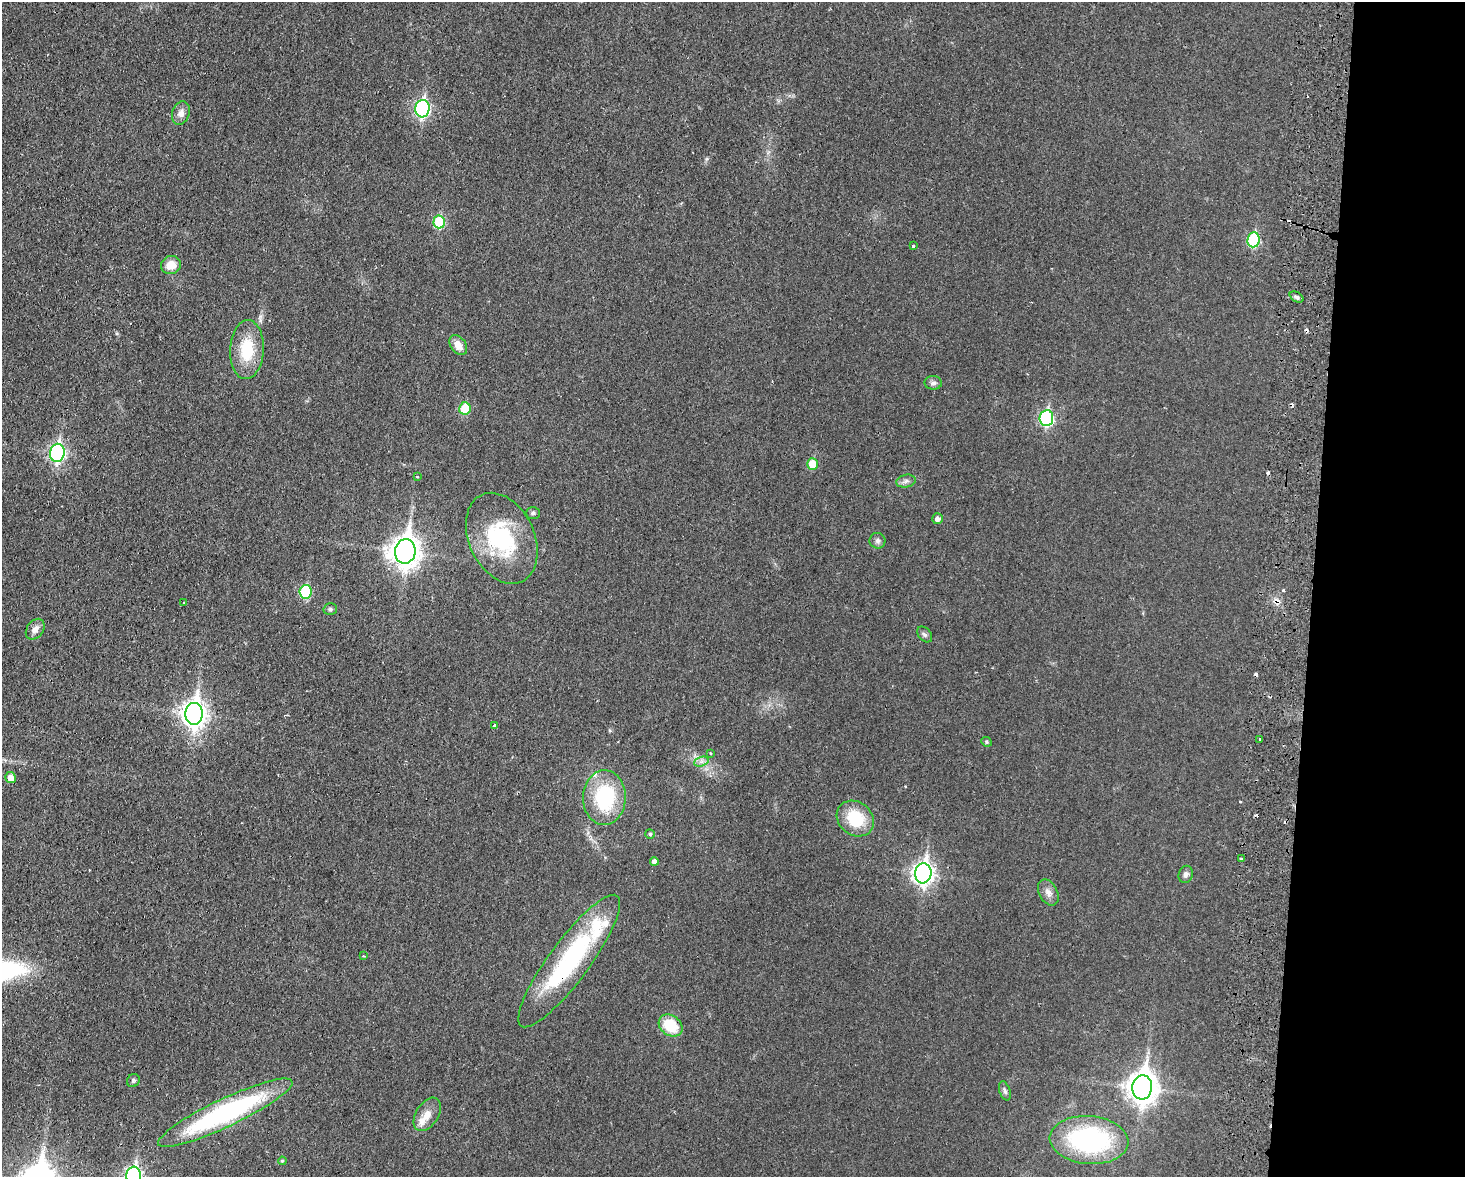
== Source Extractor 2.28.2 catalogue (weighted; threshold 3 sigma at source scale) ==
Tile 9 of 3 x 4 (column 3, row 3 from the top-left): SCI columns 3097-4559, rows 1190-2364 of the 4845 x 4726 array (HDU 1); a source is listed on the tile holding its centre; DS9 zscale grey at full resolution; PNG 1467 x 1179 px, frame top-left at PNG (2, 2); each listed source drawn as its Kron ellipse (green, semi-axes under 4 px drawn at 4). Shown black and unused: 10% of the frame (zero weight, under 2 of 3 exposures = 3% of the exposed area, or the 3 px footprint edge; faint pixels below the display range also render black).
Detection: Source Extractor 2.28.2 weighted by HDU 2 'WHT'; one run over the whole footprint, this tile lists its part. Background 0.0351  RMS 0.0056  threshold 0.025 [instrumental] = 3 sigma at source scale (4.5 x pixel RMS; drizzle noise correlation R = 1.50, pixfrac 1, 0.05/0.05 arcsec/px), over >= 5 px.
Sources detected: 68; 1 inside a brighter object's white glare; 11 cosmic-ray / hot-pixel residue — neither listed nor drawn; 4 inside a brighter listed object's ellipse — not listed separately; the other 52 listed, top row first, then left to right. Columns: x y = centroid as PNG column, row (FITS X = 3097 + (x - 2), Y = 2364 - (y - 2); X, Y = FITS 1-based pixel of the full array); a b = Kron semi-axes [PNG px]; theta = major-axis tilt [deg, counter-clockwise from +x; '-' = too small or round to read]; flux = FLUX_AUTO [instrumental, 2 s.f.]
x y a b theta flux
422 109 9 7 81 110
181 113 12 8 71 3.5
439 222 6 5 - 29
1253 240 7 6 - 46
913 246 3 3 - 2.1
171 265 10 9 - 6.8
1297 297 7 5 -26 1.2
458 345 11 7 -54 5.7
247 350 29 17 87 21
933 383 9 7 -3 1.9
465 408 6 5 - 17
1046 418 8 7 - 82
57 453 9 7 81 120
812 464 6 5 - 12
417 477 3 3 - 0.48
906 481 10 6 11 1.9
533 513 7 6 - 1.3
937 519 5 5 - 2.3
502 538 48 32 -65 51
878 541 8 8 - 1.6
405 551 12 10 81 630
306 592 7 6 - 34
184 603 3 2 - 0.99
330 609 7 5 -1 1.1
35 629 11 8 54 3.4
925 634 9 6 -49 1.6
194 714 11 8 86 460
494 725 3 3 - 1.8
1260 739 3 2 - 1.2
986 742 5 4 - 0.8
710 753 3 3 - 0.75
701 762 7 4 19 1.8
11 778 5 5 - 4.2
604 798 27 21 89 43
855 819 20 16 -39 22
650 834 5 4 - 0.77
1241 858 3 3 - 3.4
654 861 4 4 - 2.4
923 873 10 8 83 280
1186 874 9 7 70 2
1048 892 14 9 -62 3.6
363 956 4 2 - 0.48
569 961 81 20 53 81
671 1026 13 10 -37 18
133 1081 7 6 - 1
1142 1087 12 10 85 700
1005 1091 10 5 -73 1.6
225 1113 74 14 25 110
427 1114 18 11 58 6.3
1089 1140 39 24 -5 87
282 1161 4 4 - 0.72
134 1176 9 7 83 150
Overlapping masked pixels (flux is a lower limit): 1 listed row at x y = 569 961
Isophote crosses this tile's border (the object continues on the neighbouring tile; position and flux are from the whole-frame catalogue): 1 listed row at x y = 134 1176